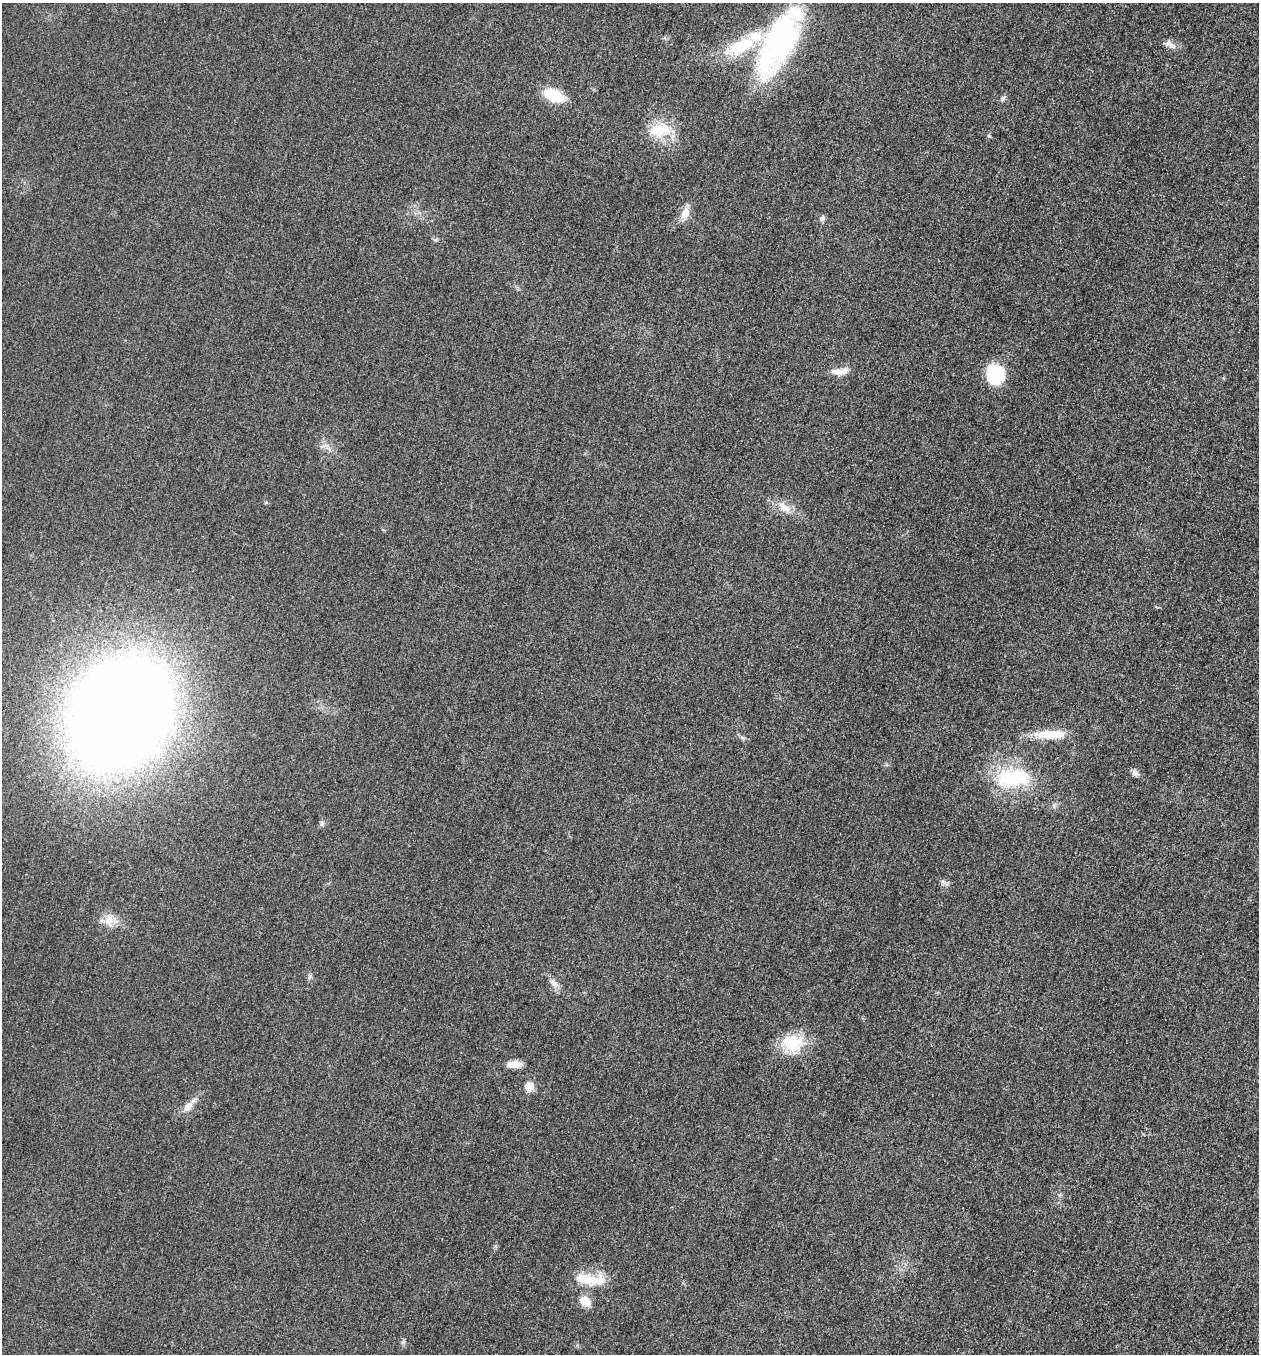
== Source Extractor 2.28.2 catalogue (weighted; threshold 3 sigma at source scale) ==
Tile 6 of 4 x 4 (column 2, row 2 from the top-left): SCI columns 1456-2712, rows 2726-4077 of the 5507 x 5463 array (HDU 1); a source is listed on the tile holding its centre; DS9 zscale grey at full resolution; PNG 1261 x 1356 px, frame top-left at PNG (2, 3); no overlay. Shown black and unused: <1% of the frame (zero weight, under 3 of 5 exposures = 4% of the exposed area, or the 3 px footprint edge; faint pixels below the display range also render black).
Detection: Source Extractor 2.28.2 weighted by HDU 2 'WHT'; one run over the whole footprint, this tile lists its part. Background 0.0227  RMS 0.0053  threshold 0.0237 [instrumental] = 3 sigma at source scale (4.5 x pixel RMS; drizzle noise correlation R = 1.50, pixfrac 1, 0.05/0.05 arcsec/px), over >= 5 px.
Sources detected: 30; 2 inside a brighter listed object's ellipse — not listed separately; the other 28 listed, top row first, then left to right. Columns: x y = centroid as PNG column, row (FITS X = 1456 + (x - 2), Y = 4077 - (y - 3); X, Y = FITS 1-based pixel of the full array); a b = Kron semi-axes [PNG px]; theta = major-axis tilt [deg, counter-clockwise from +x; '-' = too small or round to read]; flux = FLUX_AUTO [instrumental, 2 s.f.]
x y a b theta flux
780 40 70 25 62 130
741 46 49 19 25 28
1172 46 14 7 -22 3.1
554 95 21 11 -24 18
1003 99 9 5 53 1.3
660 130 32 17 11 16
989 136 5 4 - 0.72
685 213 19 10 75 5.1
822 218 8 6 32 1.3
837 372 17 9 -4 4.9
995 374 20 17 -77 25
784 507 22 9 -34 6.6
120 713 72 57 53 1300
1051 734 41 10 0 13
743 738 7 4 -45 1.1
1135 773 10 7 -21 1.9
1012 778 43 22 3 40
322 823 8 5 80 1.3
944 882 15 4 -30 1.5
109 920 19 12 -85 6.4
554 983 15 8 -45 3.5
792 1043 28 23 -7 19
514 1064 18 8 2 4.9
529 1087 10 9 - 5.7
188 1106 16 9 39 4.3
594 1280 39 14 -6 15
585 1301 14 10 -38 7
403 1342 6 5 - 0.95
Isophote crosses this tile's border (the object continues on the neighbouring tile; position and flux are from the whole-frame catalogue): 1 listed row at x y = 120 713